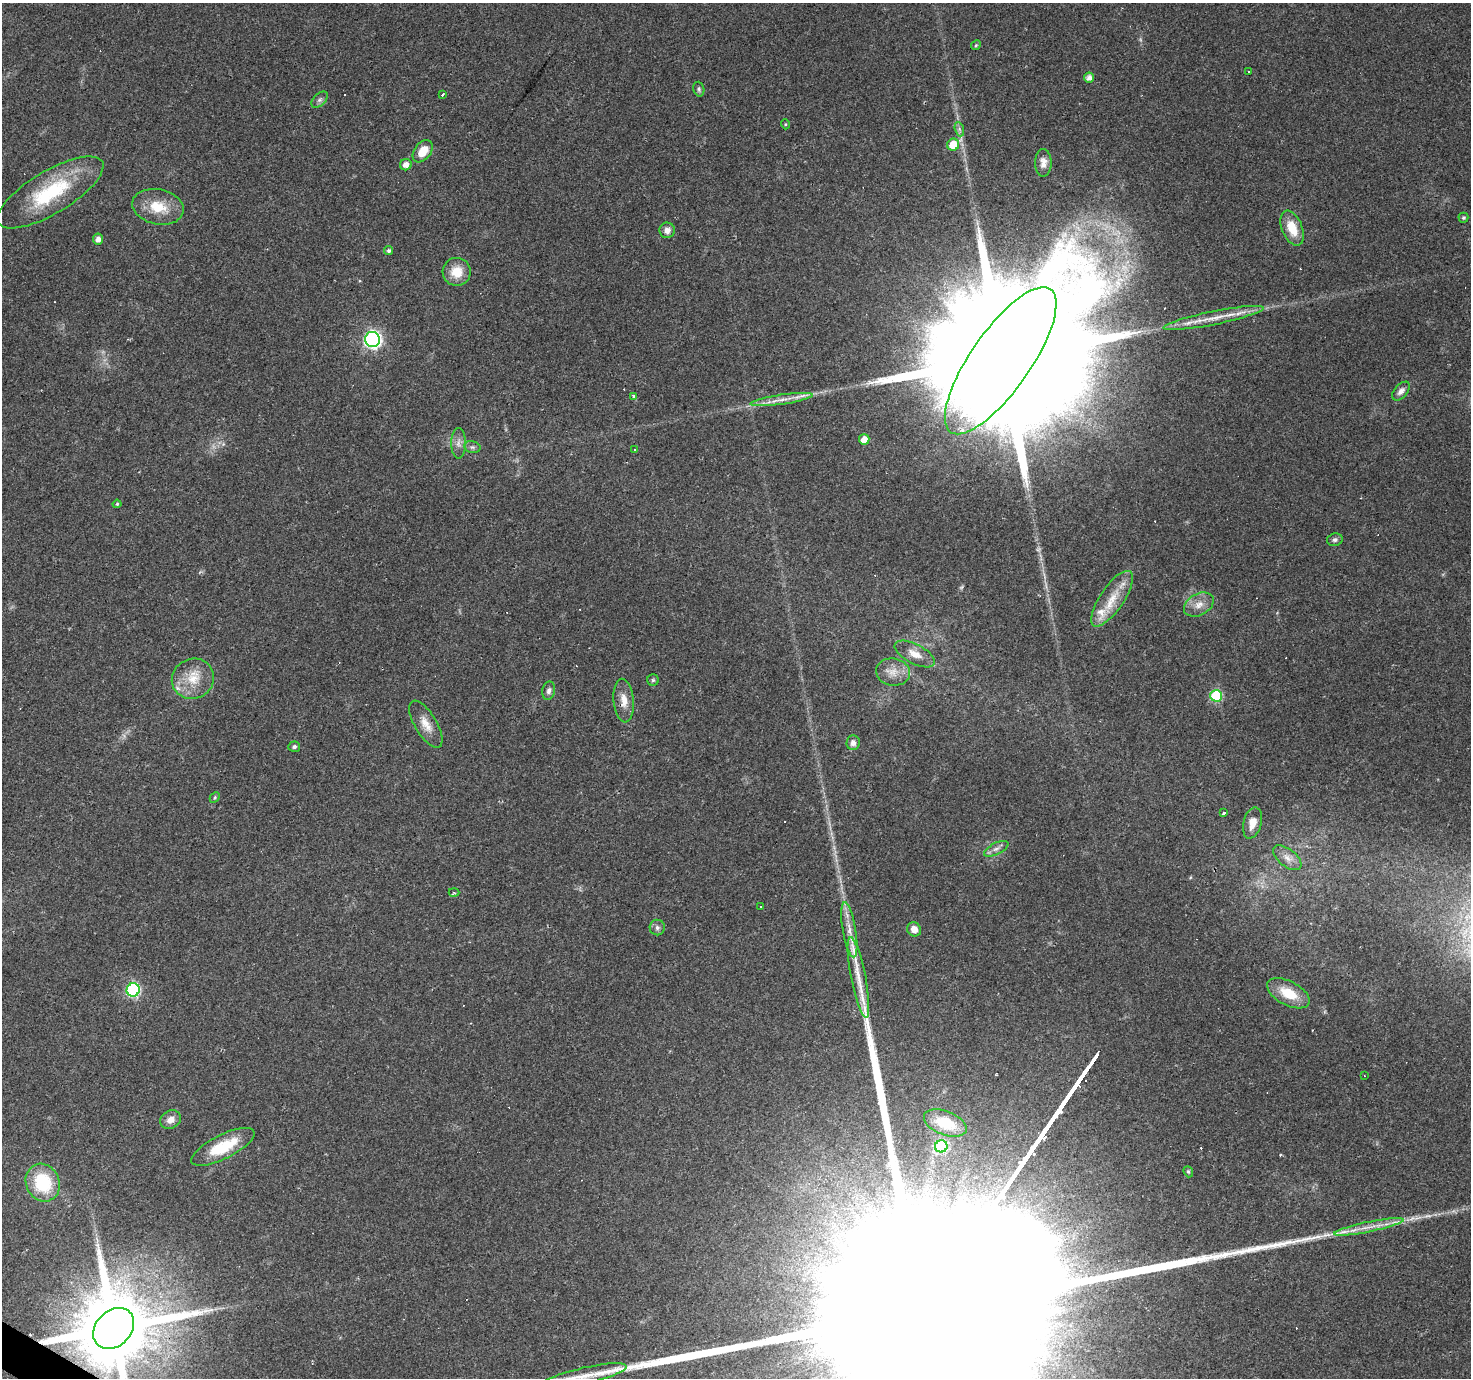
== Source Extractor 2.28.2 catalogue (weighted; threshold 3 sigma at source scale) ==
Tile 7 of 4 x 4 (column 3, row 2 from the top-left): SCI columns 2937-4405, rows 2940-4315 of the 5875 x 5945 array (HDU 1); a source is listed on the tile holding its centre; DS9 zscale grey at full resolution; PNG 1473 x 1380 px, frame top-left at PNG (2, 3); each listed source drawn as its Kron ellipse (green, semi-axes under 4 px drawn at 4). Shown black and unused: <1% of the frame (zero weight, under 2 of 3 exposures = <1% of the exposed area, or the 3 px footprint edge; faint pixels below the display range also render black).
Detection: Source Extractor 2.28.2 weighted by HDU 2 'WHT'; one run over the whole footprint, this tile lists its part. Background 0.0793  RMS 0.0058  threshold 0.0259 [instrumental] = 3 sigma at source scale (4.5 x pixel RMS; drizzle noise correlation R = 1.50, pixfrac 1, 0.0396/0.0396 arcsec/px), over >= 5 px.
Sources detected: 94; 1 too faint to see at this stretch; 2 inside a brighter object's white glare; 17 cosmic-ray / hot-pixel residue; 1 long thin detection or spike segment (spike, bleed or trail) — neither listed nor drawn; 6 inside a brighter listed object's ellipse — not listed separately; the other 67 listed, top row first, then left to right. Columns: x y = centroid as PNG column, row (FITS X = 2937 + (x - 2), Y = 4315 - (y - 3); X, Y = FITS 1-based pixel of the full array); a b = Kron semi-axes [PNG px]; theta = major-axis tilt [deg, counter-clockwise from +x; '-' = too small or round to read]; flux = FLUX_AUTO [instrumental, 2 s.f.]
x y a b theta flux
976 45 5 4 - 0.75
1248 71 2 2 - 0.46
1089 78 5 5 - 3.7
699 89 7 5 -72 1.2
443 94 4 3 - 4.1
320 100 10 6 45 1.8
785 124 5 3 - 0.54
959 129 7 4 -71 1.4
953 145 6 6 - 14
423 151 12 8 54 9.6
1043 163 14 8 -90 4.2
406 165 6 5 - 3.7
50 192 60 21 31 47
158 207 26 17 -12 15
1463 218 5 5 - 0.91
1292 228 18 10 -68 12
667 230 8 7 - 3.4
98 239 5 5 - 3.4
389 251 5 4 - 1.3
457 272 14 14 - 10
1213 318 51 6 11 13
372 340 7 7 - 160
1001 361 87 30 55 62000
1401 391 11 6 48 2.9
633 396 3 3 - 1.7
782 400 31 5 8 7.2
864 439 5 5 - 7
458 443 15 7 -90 3.7
472 447 8 6 -14 1.6
634 449 3 2 - 0.66
117 504 4 4 - 0.69
1335 540 8 6 16 1.6
1112 599 32 12 56 15
1199 605 16 10 29 6.1
915 654 22 10 -27 7.3
893 672 17 13 -8 7.4
193 679 21 20 - 15
653 680 5 5 - 0.97
549 691 9 6 78 2
1216 696 6 5 - 47
624 701 22 10 -85 7.4
426 724 26 10 -59 7.9
853 743 7 6 - 3.1
294 747 6 5 - 1.4
215 797 6 4 47 0.88
1224 813 4 3 - 1.6
1252 823 16 9 75 7
996 849 13 5 27 2.7
1287 858 16 8 -39 4.9
454 893 5 3 - 0.83
760 907 3 2 - 0.56
657 927 8 7 - 2.1
914 929 7 6 - 4.5
849 930 28 6 -80 7.8
858 977 41 7 -79 12
133 990 6 6 - 89
1288 993 23 12 -27 15
1364 1076 2 2 - 0.62
171 1120 11 9 31 4.5
945 1123 22 12 -21 15
941 1146 6 6 - 50
223 1147 35 12 27 23
1188 1172 6 4 -68 0.81
43 1183 19 16 -65 33
1369 1227 35 5 11 8.3
114 1328 23 17 45 9000
585 1376 43 8 13 9.9
Overlapping masked pixels (flux is a lower limit): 2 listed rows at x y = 1001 361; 114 1328
Isophote crosses this tile's border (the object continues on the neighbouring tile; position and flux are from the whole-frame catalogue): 2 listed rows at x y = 114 1328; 585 1376